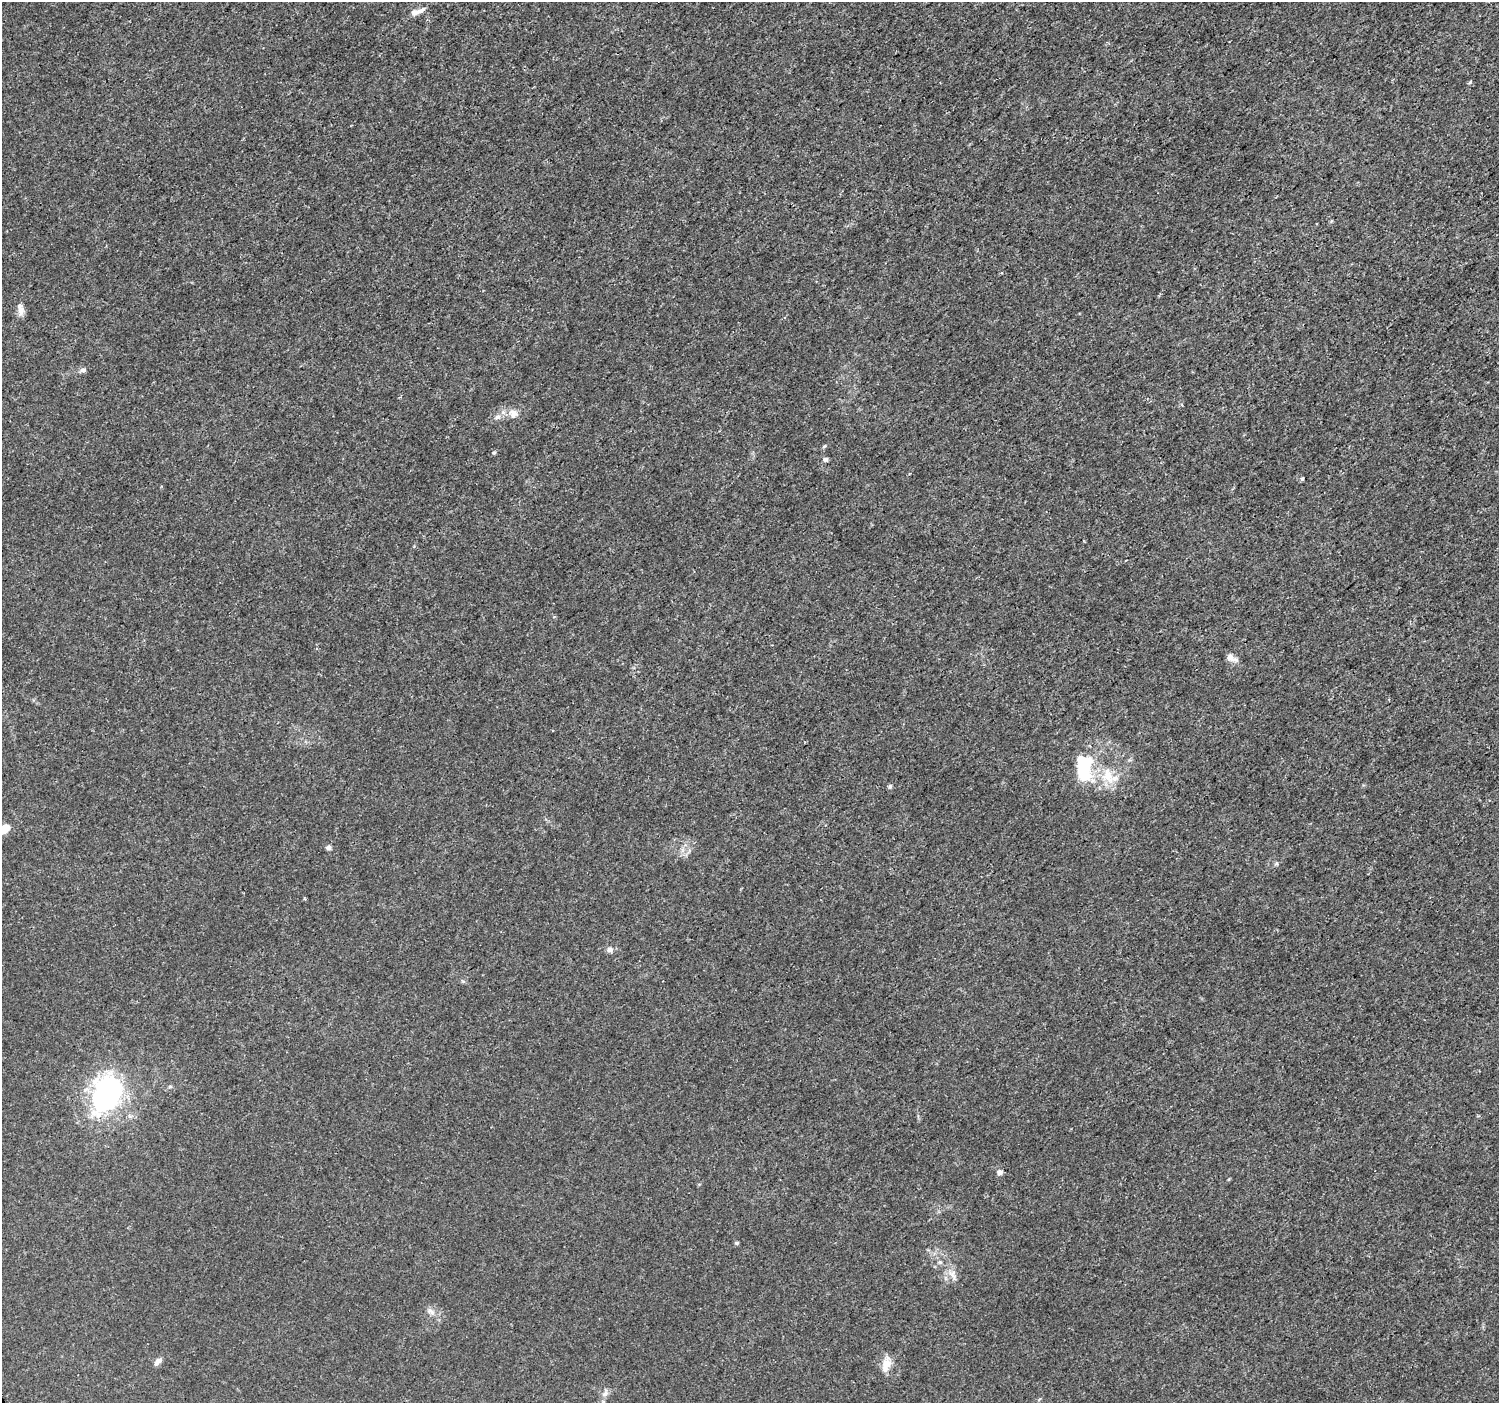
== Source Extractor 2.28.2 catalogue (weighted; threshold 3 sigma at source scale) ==
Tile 10 of 4 x 4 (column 2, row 3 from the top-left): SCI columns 1519-3015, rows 1564-2964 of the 6038 x 5992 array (HDU 1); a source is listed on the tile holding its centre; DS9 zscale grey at full resolution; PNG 1501 x 1405 px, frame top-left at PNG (2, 2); no overlay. Shown black and unused: <1% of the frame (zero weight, under 3 of 5 exposures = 2% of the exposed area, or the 3 px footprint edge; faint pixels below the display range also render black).
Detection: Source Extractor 2.28.2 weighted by HDU 2 'WHT'; one run over the whole footprint, this tile lists its part. Background 0.00153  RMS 7.0e-04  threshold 0.00316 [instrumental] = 3 sigma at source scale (4.5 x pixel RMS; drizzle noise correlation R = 1.50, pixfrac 1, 0.0396/0.0396 arcsec/px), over >= 5 px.
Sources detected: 29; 1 inside a brighter object's white glare — not listed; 2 inside a brighter listed object's ellipse — not listed separately; the other 26 listed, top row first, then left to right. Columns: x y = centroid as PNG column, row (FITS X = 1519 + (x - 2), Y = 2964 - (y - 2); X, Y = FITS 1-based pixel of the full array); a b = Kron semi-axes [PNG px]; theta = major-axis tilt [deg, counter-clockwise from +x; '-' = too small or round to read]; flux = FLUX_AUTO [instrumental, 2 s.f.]
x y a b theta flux
415 12 15 7 12 0.47
20 309 17 7 -78 0.45
83 370 7 6 - 0.23
513 413 13 10 -71 0.48
497 417 8 7 - 0.26
824 446 6 4 43 0.093
494 453 5 4 - 0.11
825 459 6 5 - 0.2
1302 479 3 3 - 0.16
1230 657 12 10 -75 0.42
1083 773 14 10 -78 3.5
1107 775 24 14 -71 1.5
890 786 6 5 - 0.11
4 829 10 7 41 0.98
328 848 5 5 - 0.23
610 949 7 6 - 0.32
170 1087 6 4 0 0.089
107 1093 38 25 69 15
1000 1172 7 6 - 0.23
736 1243 6 4 -21 0.1
940 1262 6 5 - 0.13
952 1274 10 6 -30 0.33
431 1311 13 5 -35 0.3
157 1362 12 6 46 0.32
886 1364 22 10 72 0.72
605 1393 10 6 52 0.27
Isophote crosses this tile's border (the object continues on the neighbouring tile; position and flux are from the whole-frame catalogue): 1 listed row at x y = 4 829
Unlisted compact peaks at least as high as the median listed source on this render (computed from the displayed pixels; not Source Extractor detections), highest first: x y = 1470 82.